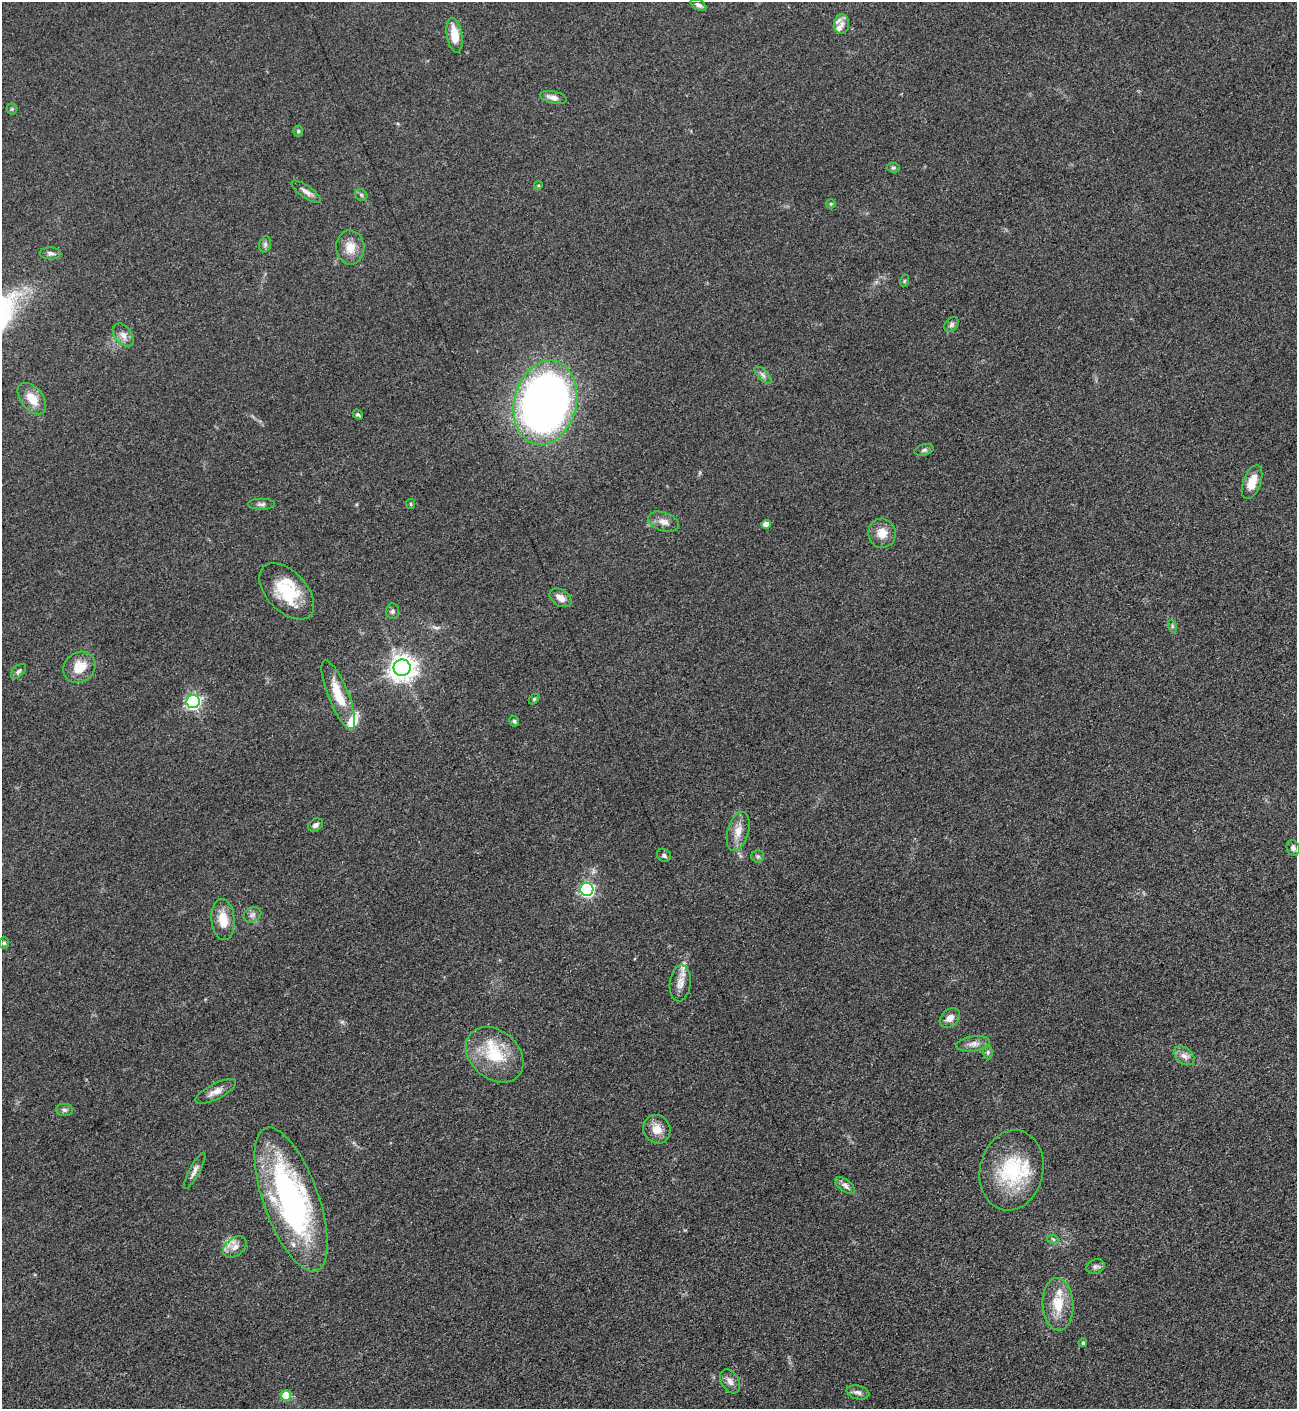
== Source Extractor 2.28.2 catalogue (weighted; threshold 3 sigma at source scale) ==
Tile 6 of 4 x 4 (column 2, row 2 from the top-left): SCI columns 1457-2751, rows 2822-4228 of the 5636 x 5647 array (HDU 1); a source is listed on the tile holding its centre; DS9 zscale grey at full resolution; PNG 1299 x 1411 px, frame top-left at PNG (2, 2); each listed source drawn as its Kron ellipse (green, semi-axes under 4 px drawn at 4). Nothing masked; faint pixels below the display range render black.
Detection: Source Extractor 2.28.2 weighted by HDU 2 'WHT'; one run over the whole footprint, this tile lists its part. Background 0.095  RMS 0.0068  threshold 0.0304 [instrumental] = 3 sigma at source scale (4.5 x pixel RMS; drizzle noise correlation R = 1.50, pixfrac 1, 0.05/0.05 arcsec/px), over >= 5 px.
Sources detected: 77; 8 inside a brighter listed object's ellipse — not listed separately; the other 69 listed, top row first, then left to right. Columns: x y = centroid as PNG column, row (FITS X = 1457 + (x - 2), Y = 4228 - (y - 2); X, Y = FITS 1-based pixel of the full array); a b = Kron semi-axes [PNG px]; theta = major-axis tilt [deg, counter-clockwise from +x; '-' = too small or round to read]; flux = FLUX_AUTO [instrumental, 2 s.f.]
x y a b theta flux
699 5 9 5 -30 2
842 24 10 7 85 3.4
454 35 17 8 -81 13
553 97 13 6 -13 3.9
12 109 5 5 - 0.9
298 131 5 5 - 0.93
893 168 6 4 -6 1.1
538 186 4 3 - 0.64
306 192 17 6 -35 3.6
361 195 7 5 -45 1.2
831 204 5 4 - 0.8
265 244 8 6 72 1.7
350 247 17 14 -86 9.5
50 253 11 6 -2 2.2
904 281 6 4 71 0.91
951 325 8 6 46 2.1
123 335 13 8 -54 4.5
763 375 11 5 -45 2.2
32 399 18 11 -51 10
545 403 43 31 75 520
358 414 6 4 -37 1.2
924 450 9 5 15 1.7
1252 482 18 9 70 11
261 504 13 5 0 2.1
411 504 5 4 - 0.87
664 522 16 9 -19 4.9
766 524 5 4 - 6.4
882 533 14 13 - 8.4
287 591 34 20 -47 30
560 598 12 8 -33 5.4
392 611 7 6 - 1.9
1172 626 6 4 -72 1.1
79 667 17 14 40 14
402 668 8 8 - 700
18 671 9 5 45 1.6
338 695 37 10 -68 20
534 699 6 4 45 0.86
193 702 6 6 - 140
514 721 5 4 - 1.1
316 825 8 6 34 2.4
738 831 20 10 74 8.3
1293 848 8 6 -67 2.3
664 856 7 6 - 1.7
758 856 6 6 - 1.3
587 889 6 6 - 130
252 915 9 7 32 2.7
223 919 21 11 -85 12
4 943 6 5 - 1.3
680 983 18 10 83 6.7
950 1018 11 8 41 5.3
973 1044 17 7 8 4.3
988 1052 7 5 -83 1.3
495 1055 32 24 -41 30
1184 1056 11 8 -38 4
216 1091 22 7 27 5.7
64 1110 8 6 -2 1.9
657 1129 14 13 - 8.1
1011 1170 40 31 77 49
195 1171 20 5 61 3.6
845 1186 11 6 -38 2.9
291 1199 76 27 -70 170
1053 1239 6 4 -18 1.1
235 1247 13 9 38 5.2
1096 1267 9 7 23 2.2
1058 1304 26 15 -87 18
1083 1343 4 4 - 1.4
730 1381 13 8 -59 3.8
858 1392 11 6 -13 2.7
286 1395 5 5 - 16